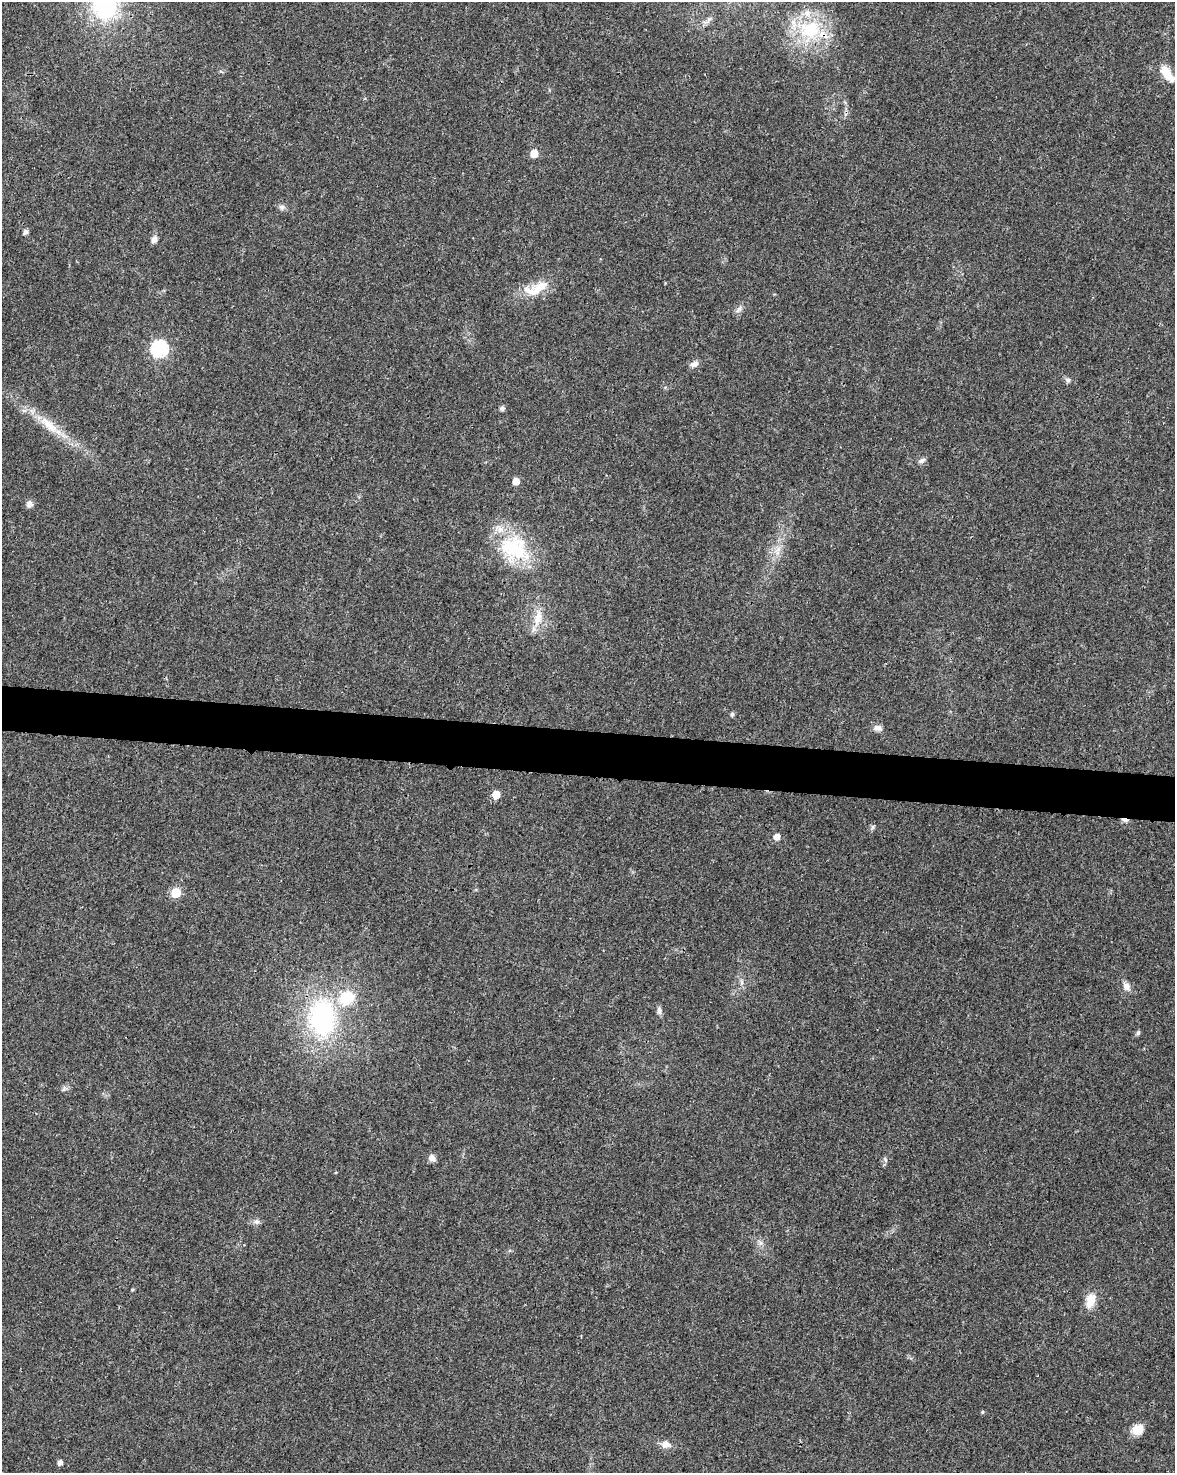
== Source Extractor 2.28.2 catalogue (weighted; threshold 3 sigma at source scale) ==
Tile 7 of 4 x 3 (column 3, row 2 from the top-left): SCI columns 2352-3524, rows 1701-3171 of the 4707 x 4926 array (HDU 1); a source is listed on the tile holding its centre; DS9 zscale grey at full resolution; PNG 1177 x 1475 px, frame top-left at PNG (2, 2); no overlay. Shown black and unused: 3% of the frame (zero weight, under 3 of 4 exposures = <1% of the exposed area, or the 3 px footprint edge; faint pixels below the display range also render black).
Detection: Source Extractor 2.28.2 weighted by HDU 2 'WHT'; one run over the whole footprint, this tile lists its part. Background 0.0201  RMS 0.0029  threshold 0.0129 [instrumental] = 3 sigma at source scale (4.5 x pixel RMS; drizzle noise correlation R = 1.50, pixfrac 1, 0.0396/0.0396 arcsec/px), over >= 5 px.
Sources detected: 49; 1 cosmic-ray / hot-pixel residue — not listed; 4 inside a brighter listed object's ellipse — not listed separately; the other 44 listed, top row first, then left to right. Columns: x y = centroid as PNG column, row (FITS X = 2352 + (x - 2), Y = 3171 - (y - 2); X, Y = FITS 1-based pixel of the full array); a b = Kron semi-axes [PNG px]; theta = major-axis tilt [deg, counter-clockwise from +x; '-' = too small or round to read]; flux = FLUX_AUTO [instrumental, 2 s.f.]
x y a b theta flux
104 6 30 27 90 30
709 20 13 4 52 1.1
810 29 27 24 28 18
1167 73 19 8 -53 5.7
534 153 5 5 - 6
282 207 9 7 3 0.96
25 232 5 4 - 1.2
154 239 9 7 76 1.5
537 290 18 13 -19 4.1
739 309 11 6 50 1.1
159 349 7 7 - 67
694 364 11 8 27 1.5
1068 380 8 6 -16 0.78
502 408 5 5 - 0.94
47 424 25 13 -40 6.1
922 460 11 5 26 0.94
516 481 5 5 - 3.4
29 504 8 8 - 1.3
514 549 42 34 -28 21
778 549 11 6 60 1.7
537 618 25 10 78 4.8
732 714 5 5 - 0.67
878 728 11 8 -6 1.5
496 795 5 5 - 5.9
872 827 7 4 71 0.52
777 837 5 5 - 2.4
176 893 6 5 - 14
742 982 7 4 -89 0.67
1126 986 13 8 -59 1.9
347 998 15 14 - 11
659 1010 11 6 -88 1
322 1018 36 26 -88 47
1138 1033 6 5 - 0.65
64 1089 10 5 53 0.79
432 1158 8 7 - 1.5
885 1160 8 4 -81 0.56
257 1222 8 7 - 0.96
760 1243 7 6 - 0.91
132 1290 4 4 - 0.31
1090 1300 21 12 77 4.1
982 1412 5 4 - 0.41
1138 1429 12 10 29 4.6
666 1444 12 10 -11 2.3
60 1463 5 5 - 1.3
Overlapping masked pixels (flux is a lower limit): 1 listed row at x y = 810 29
Isophote crosses this tile's border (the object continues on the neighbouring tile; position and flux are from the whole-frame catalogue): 1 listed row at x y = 104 6